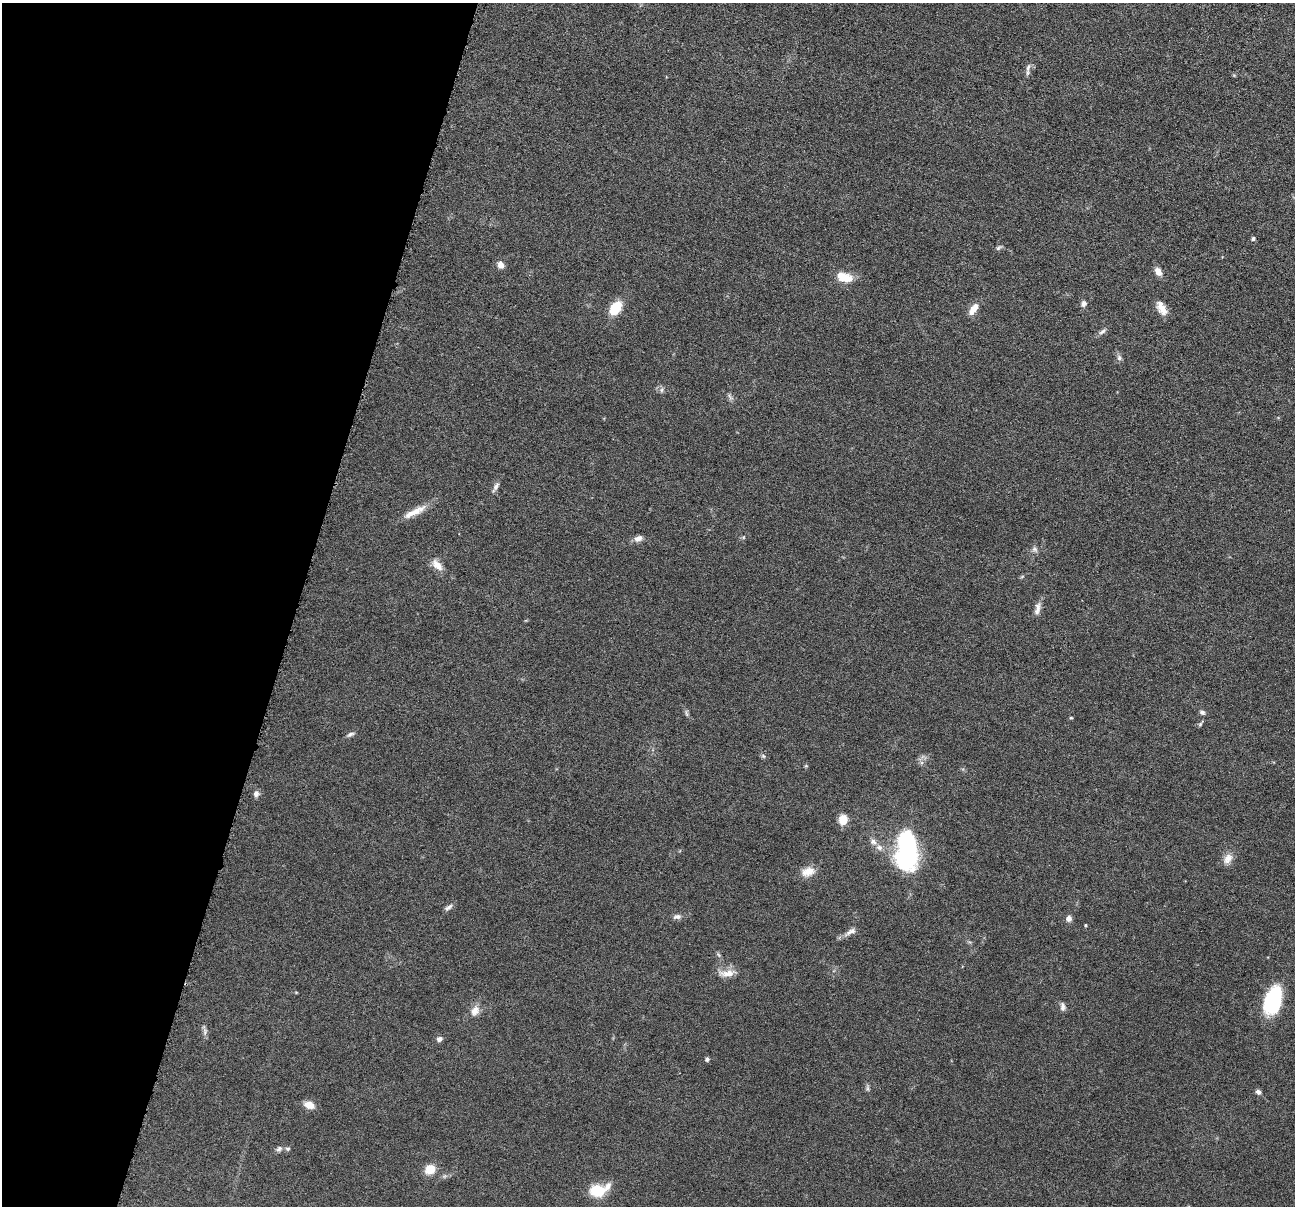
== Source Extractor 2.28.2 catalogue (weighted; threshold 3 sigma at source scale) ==
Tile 9 of 4 x 4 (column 1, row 3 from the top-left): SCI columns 6-1298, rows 1459-2662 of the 5183 x 5199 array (HDU 1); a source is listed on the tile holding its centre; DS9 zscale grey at full resolution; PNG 1297 x 1208 px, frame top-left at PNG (2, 3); no overlay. Shown black and unused: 23% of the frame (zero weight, under 4 of 8 exposures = <1% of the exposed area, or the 3 px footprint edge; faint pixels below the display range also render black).
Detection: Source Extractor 2.28.2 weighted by HDU 2 'WHT'; one run over the whole footprint, this tile lists its part. Background 0.0372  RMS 0.0038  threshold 0.0156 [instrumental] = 3 sigma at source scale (4.09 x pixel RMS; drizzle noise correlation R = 1.36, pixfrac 0.8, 0.05/0.05 arcsec/px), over >= 5 px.
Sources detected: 54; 2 inside a brighter listed object's ellipse — not listed separately; the other 52 listed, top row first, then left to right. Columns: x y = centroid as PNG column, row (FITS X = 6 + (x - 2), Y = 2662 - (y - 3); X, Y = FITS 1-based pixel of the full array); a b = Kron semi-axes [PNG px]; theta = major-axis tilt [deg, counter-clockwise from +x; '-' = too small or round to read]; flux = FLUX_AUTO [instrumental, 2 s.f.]
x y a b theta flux
1028 67 12 5 72 1.3
1253 239 5 5 - 0.72
998 248 9 5 48 0.71
501 265 9 7 -64 2
1158 271 10 6 -60 2.5
844 277 18 10 -15 6.3
1084 303 7 6 - 1.4
615 308 14 9 53 9
1162 308 17 8 -61 3.7
973 309 14 7 58 3.6
1102 332 11 6 32 1.1
1119 358 7 6 - 1
661 390 7 4 89 0.73
730 397 11 4 -48 0.91
496 487 15 5 61 1.4
415 512 34 8 27 5.2
638 538 12 7 22 1.8
1034 549 9 6 -30 1.1
437 565 18 9 -45 3.3
1037 609 18 7 79 2.2
1202 712 7 6 - 0.98
686 713 11 3 -75 0.72
1071 718 5 3 - 0.33
1200 724 6 5 - 0.59
350 734 11 5 28 1
763 756 7 4 -44 0.6
806 766 6 3 -18 0.35
256 794 8 7 - 1.4
843 820 9 8 - 5.5
879 847 9 7 -12 1.7
907 850 42 20 89 50
1228 859 15 11 53 2.9
808 872 18 12 16 4
448 907 12 6 35 1.2
677 917 12 7 11 1.4
1069 918 7 7 - 1.4
1085 925 3 3 - 0.39
850 932 20 7 29 2.1
727 973 23 9 4 3.9
1273 1000 30 17 73 23
1062 1007 12 6 -87 1.3
475 1011 15 10 64 3.1
205 1032 10 5 -89 1.1
439 1039 7 6 - 1.2
707 1059 6 5 - 0.72
868 1088 8 4 -82 0.75
1258 1092 7 5 -35 1
309 1105 12 8 -19 3.5
279 1149 9 7 51 1.1
288 1149 7 6 - 0.72
430 1169 10 9 - 5.5
597 1190 18 13 1 9.2